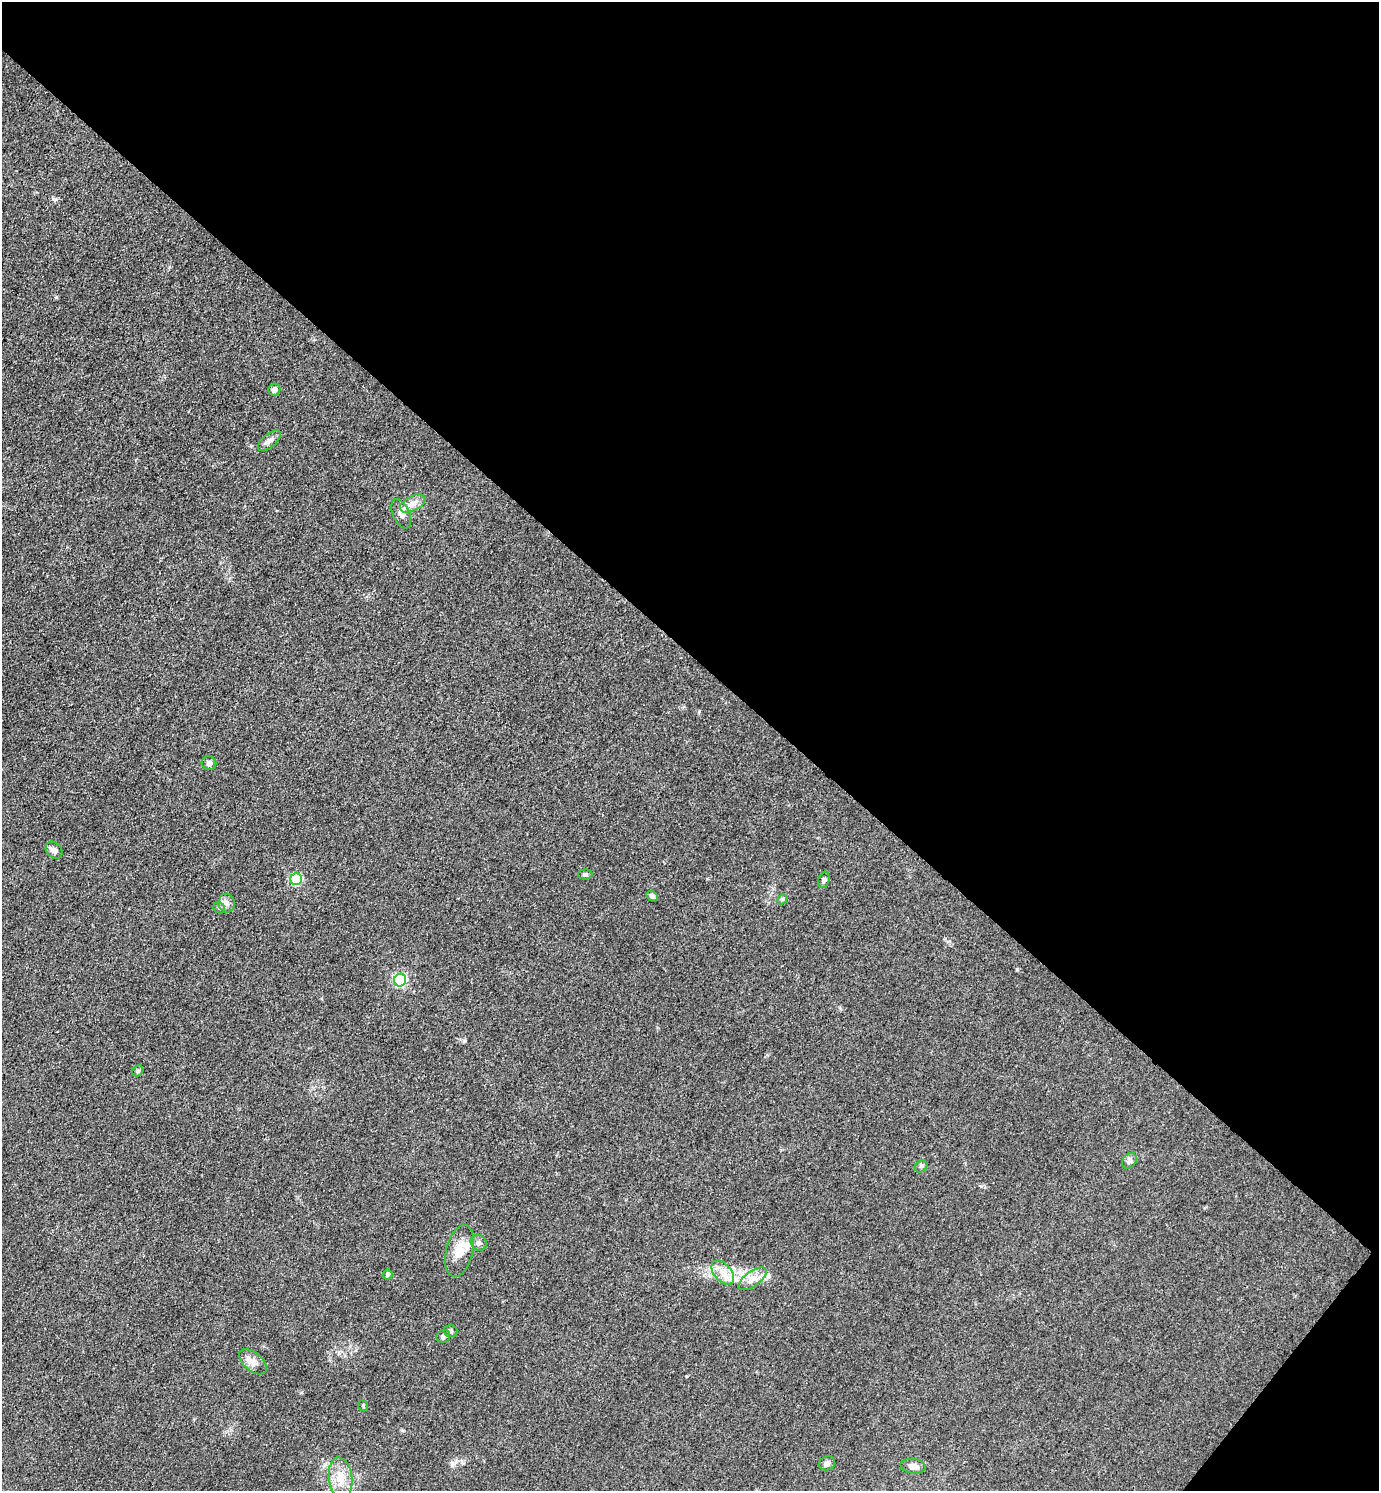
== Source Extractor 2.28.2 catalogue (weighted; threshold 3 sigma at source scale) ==
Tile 8 of 4 x 4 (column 4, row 2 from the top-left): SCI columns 4429-5805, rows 2979-4467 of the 5960 x 5956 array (HDU 1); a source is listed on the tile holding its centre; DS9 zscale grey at full resolution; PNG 1381 x 1493 px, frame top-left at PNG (2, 2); each listed source drawn as its Kron ellipse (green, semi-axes under 4 px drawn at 4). Shown black and unused: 45% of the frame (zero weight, under 3 of 4 exposures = <1% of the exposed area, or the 3 px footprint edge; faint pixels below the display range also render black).
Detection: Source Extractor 2.28.2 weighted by HDU 2 'WHT'; one run over the whole footprint, this tile lists its part. Background 0.0432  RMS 0.0051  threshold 0.0231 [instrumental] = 3 sigma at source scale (4.5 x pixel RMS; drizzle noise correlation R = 1.50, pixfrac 1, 0.05/0.05 arcsec/px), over >= 5 px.
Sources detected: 29; all 29 listed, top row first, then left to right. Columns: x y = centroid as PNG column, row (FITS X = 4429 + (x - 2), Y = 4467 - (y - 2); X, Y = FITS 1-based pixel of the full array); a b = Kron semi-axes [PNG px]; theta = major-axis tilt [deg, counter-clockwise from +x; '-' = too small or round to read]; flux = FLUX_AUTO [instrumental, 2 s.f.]
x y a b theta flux
274 390 6 5 - 1.8
269 441 14 6 40 2.6
413 503 14 7 28 3.9
401 514 15 8 -66 3.2
209 763 7 7 - 1.7
54 850 9 7 -48 2.1
585 874 7 5 6 0.99
296 879 6 6 - 48
824 880 8 5 75 1.3
652 896 6 4 -31 1.3
782 899 5 4 - 0.78
227 903 9 8 - 2.5
219 908 6 5 - 0.83
400 980 6 6 - 73
138 1071 6 5 - 0.76
1129 1161 9 6 49 1.6
921 1166 7 5 45 1
479 1243 8 7 - 1.7
460 1251 26 13 76 9.2
723 1272 14 8 -50 5.2
387 1275 5 5 - 1.3
753 1279 16 7 36 4.5
451 1331 7 6 - 1.3
443 1336 7 6 - 1.3
253 1362 16 9 -39 4.1
363 1406 5 4 - 0.67
827 1463 8 7 - 1.7
913 1466 13 7 -7 3.1
341 1478 21 11 -83 8.9
Unlisted compact peaks at least as high as the median listed source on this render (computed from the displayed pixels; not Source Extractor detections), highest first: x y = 1017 969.